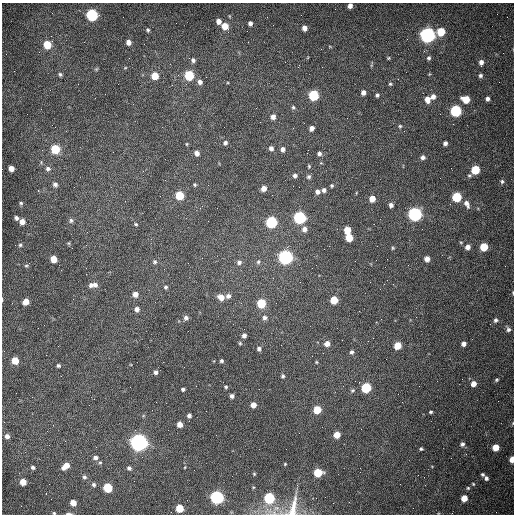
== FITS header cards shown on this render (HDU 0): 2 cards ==
NAXIS1  =                  512 /fastest changing axis
NAXIS2  =                  512 /next to fastest changing axis

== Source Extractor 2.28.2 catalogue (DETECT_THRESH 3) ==
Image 512 x 512 px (HDU 0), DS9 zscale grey, 1 PNG px = 1 image px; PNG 516 x 516 px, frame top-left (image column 1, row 512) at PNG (2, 3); no overlay
Background 1530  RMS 23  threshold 69.7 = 3 sigma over >= 5 px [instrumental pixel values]
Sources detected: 170; all 170 listed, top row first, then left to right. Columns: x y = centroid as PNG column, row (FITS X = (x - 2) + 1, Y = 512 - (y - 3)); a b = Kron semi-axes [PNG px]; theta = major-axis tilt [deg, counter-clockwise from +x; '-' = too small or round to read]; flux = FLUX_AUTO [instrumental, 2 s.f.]
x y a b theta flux
350 6 5 4 - 6.6e+03
92 15 6 6 - 2.2e+05
219 21 5 5 - 9.5e+03
250 23 5 4 - 5.2e+03
225 26 6 5 - 2.3e+04
304 28 5 4 - 9.2e+03
148 30 6 5 - 2.6e+03
441 32 6 5 - 4.6e+04
427 35 6 6 - 7.2e+05
128 42 5 4 - 8.6e+03
47 44 6 5 - 4.5e+04
388 58 4 4 - 1.7e+03
429 58 5 5 - 3.0e+03
193 60 6 5 - 4.6e+03
481 62 6 5 - 6.8e+03
125 68 5 3 - 1.4e+03
96 69 5 5 - 1.9e+03
60 74 5 4 - 2.9e+03
189 75 6 5 - 9.6e+04
155 76 6 5 - 2.7e+04
480 76 5 5 - 3.5e+03
200 82 5 5 - 6.5e+03
390 84 5 5 - 2.2e+03
363 92 5 5 - 7.4e+03
105 94 2 2 - 8.0e+02
313 95 6 5 - 1.3e+05
377 95 5 4 - 3.1e+03
433 96 6 5 - 7.2e+03
427 99 7 7 - 1.3e+04
466 99 6 5 - 3.2e+04
487 99 4 4 - 5.1e+03
293 107 5 5 - 2.6e+03
456 111 6 6 - 2.0e+05
273 117 5 5 - 8.1e+03
400 126 4 4 - 2.1e+03
293 128 2 2 - 7.8e+02
312 128 5 4 - 7.5e+03
225 143 6 5 - 4.1e+03
445 143 4 4 - 4.7e+03
187 144 5 3 - 1.3e+03
271 148 5 5 - 5.4e+03
55 149 6 5 - 7.1e+04
283 149 5 5 - 6.2e+03
197 153 5 5 - 6.8e+03
319 153 5 5 - 4.4e+03
423 157 5 4 - 5.0e+03
309 166 5 3 - 1.8e+03
11 168 5 5 - 1.1e+04
48 169 7 7 - 5.1e+03
475 170 6 5 - 6.0e+04
295 175 5 5 - 4.8e+03
469 175 5 5 - 2.6e+03
309 177 5 5 - 3.4e+03
502 181 6 5 - 3.2e+03
55 185 6 6 - 4.8e+03
195 185 4 4 - 2.1e+03
332 185 4 4 - 2.2e+03
299 187 2 2 - 8.6e+02
264 188 5 4 - 1.1e+04
324 190 5 5 - 4.7e+03
317 192 5 5 - 6.4e+03
179 195 5 5 - 6.2e+04
457 197 6 5 - 8.8e+04
372 199 5 5 - 1.9e+04
21 203 4 4 - 2.4e+03
467 204 11 6 -65 8.0e+03
391 205 5 5 - 5.3e+03
415 214 6 6 - 4.4e+05
299 217 6 6 - 2.6e+05
16 218 5 4 - 4.3e+03
71 220 7 5 -89 3.4e+03
22 222 6 5 - 1.0e+04
271 222 6 6 - 2.0e+05
136 224 4 3 - 1.9e+03
304 229 7 6 - 8.0e+03
347 230 5 5 - 2.7e+04
349 237 5 5 - 3.4e+04
69 243 6 4 71 1.5e+03
20 245 6 6 - 3.2e+03
467 247 6 5 - 8.3e+03
484 247 5 5 - 4.7e+04
393 248 5 4 - 1.8e+03
285 257 6 6 - 5.5e+05
53 259 5 5 - 2.2e+04
427 259 5 5 - 9.2e+03
154 262 6 6 - 3.1e+03
239 262 6 6 - 4.8e+03
258 262 7 5 75 3.1e+03
26 266 7 4 15 2.3e+03
273 278 2 2 - 8.6e+02
91 285 7 6 - 4.7e+03
95 285 7 6 - 5.8e+03
166 287 4 4 - 2.7e+03
513 293 3 2 - 1.2e+03
135 294 5 5 - 8.6e+03
228 296 6 6 - 5.2e+03
221 297 6 5 - 1.4e+04
2 300 5 2 - 1.2e+03
334 300 5 5 - 3.2e+04
26 301 5 5 - 1.6e+04
261 303 6 5 - 6.8e+04
276 303 2 2 - 1.1e+03
137 309 5 4 - 6.2e+03
186 318 5 5 - 4.8e+03
265 318 6 6 - 4.8e+03
381 319 2 2 - 8.0e+02
496 320 5 4 - 3.9e+03
376 322 2 2 - 8.8e+02
508 329 6 5 - 4.1e+03
244 335 5 4 - 5.7e+03
240 343 5 4 - 1.8e+03
327 344 6 5 - 1.0e+04
463 344 4 4 - 5.7e+03
397 346 5 5 - 3.1e+04
259 349 5 5 - 4.4e+03
351 352 5 4 - 3.7e+03
15 360 5 5 - 2.9e+04
221 361 3 3 - 2.7e+03
316 362 4 3 - 1.5e+03
58 366 4 3 - 2.8e+03
156 372 4 4 - 4.8e+03
283 376 5 4 - 3.0e+03
496 380 5 4 - 2.2e+03
473 384 5 5 - 1.1e+04
226 387 5 4 - 2.3e+03
366 388 6 5 - 1.0e+05
183 389 4 3 - 3.5e+03
352 390 6 5 - 2.8e+03
232 396 4 4 - 4.7e+03
253 405 5 4 - 1.3e+04
317 410 5 5 - 4.3e+04
431 412 3 3 - 2.2e+03
189 416 4 4 - 4.4e+03
189 421 2 2 - 7.4e+02
513 423 5 3 - 1.3e+03
180 424 5 4 - 1.3e+04
337 435 5 5 - 2.5e+04
7 436 5 5 - 6.9e+03
139 442 7 6 - 1.1e+06
462 444 6 5 - 4.1e+03
496 447 5 5 - 2.4e+04
421 449 4 4 - 2.5e+03
95 458 6 5 - 5.3e+03
512 459 5 4 - 1.5e+04
100 462 5 4 - 2.2e+03
285 464 3 2 - 1.2e+03
66 466 9 5 37 1.4e+04
33 467 5 4 - 3.5e+03
185 467 3 2 - 1.1e+03
129 468 6 6 - 3.8e+03
318 473 6 5 - 6.1e+04
254 474 3 3 - 1.5e+03
482 474 5 3 - 2.6e+03
84 477 6 6 - 3.6e+03
486 478 5 5 - 3.8e+03
23 482 5 5 - 2.1e+04
94 484 6 5 - 3.4e+03
473 484 4 4 - 1.6e+03
108 488 6 5 - 7.6e+04
468 488 5 5 - 2.2e+03
46 494 2 2 - 8.4e+02
217 497 6 6 - 4.1e+05
269 498 6 5 - 1.5e+05
316 498 2 2 - 3.5e+03
464 498 5 5 - 2.1e+04
73 503 5 5 - 1.6e+04
179 508 5 5 - 4.2e+04
293 508 31 11 74 2.9e+04
54 513 4 4 - 1.8e+03
69 514 8 2 -2 3.3e+03
At the frame edge (FLAGS 8, measured only in part): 9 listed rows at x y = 350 6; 513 293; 2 300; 513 423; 512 459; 269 498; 293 508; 54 513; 69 514